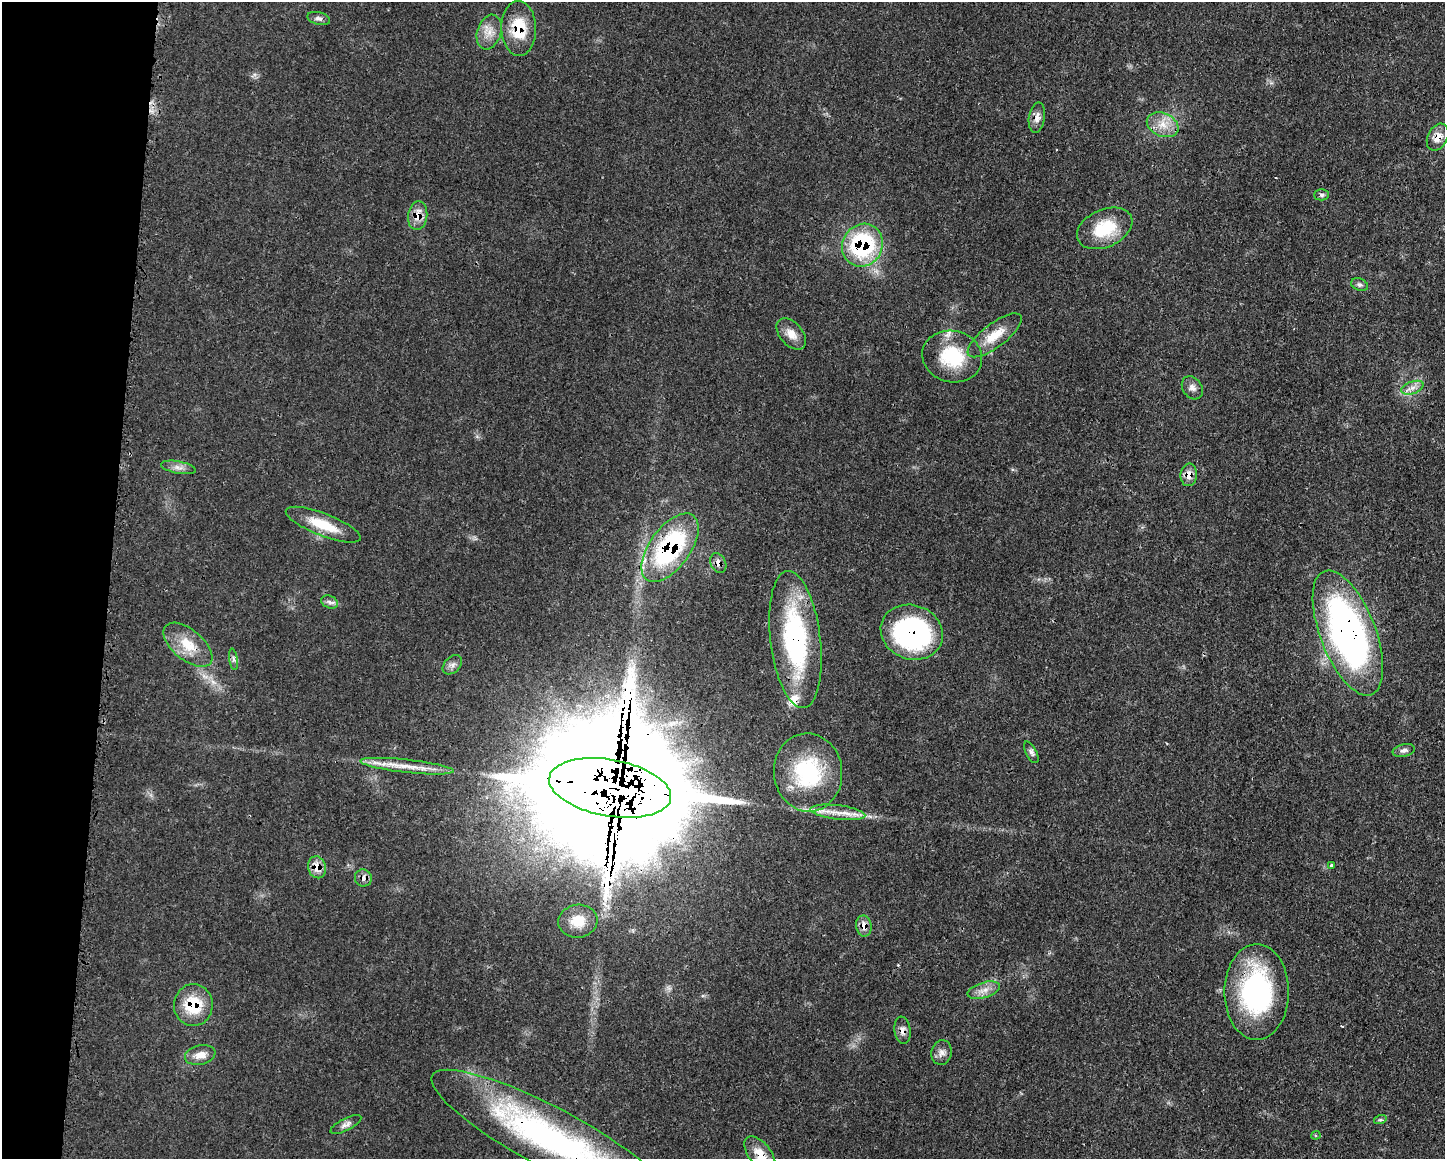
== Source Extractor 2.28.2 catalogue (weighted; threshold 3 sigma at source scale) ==
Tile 7 of 3 x 4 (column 1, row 3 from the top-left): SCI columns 114-1556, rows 1166-2322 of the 4674 x 4642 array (HDU 1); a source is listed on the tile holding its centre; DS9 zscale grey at full resolution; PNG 1447 x 1161 px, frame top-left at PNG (2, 2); each listed source drawn as its Kron ellipse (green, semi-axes under 4 px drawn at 4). Shown black and unused: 8% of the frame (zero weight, under 3 of 4 exposures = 1% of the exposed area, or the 3 px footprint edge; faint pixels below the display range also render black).
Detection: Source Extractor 2.28.2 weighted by HDU 2 'WHT'; one run over the whole footprint, this tile lists its part. Background 0.021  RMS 0.0023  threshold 0.0102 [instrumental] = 3 sigma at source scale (4.5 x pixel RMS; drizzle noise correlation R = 1.50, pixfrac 1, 0.05/0.05 arcsec/px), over >= 5 px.
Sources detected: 54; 1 cosmic-ray / hot-pixel residue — neither listed nor drawn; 3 inside a brighter listed object's ellipse — not listed separately; the other 50 listed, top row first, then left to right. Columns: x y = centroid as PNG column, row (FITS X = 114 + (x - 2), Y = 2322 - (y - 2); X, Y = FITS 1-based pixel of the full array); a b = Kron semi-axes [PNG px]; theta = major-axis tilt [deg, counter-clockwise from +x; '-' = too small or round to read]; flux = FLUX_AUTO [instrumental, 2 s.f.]
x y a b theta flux
319 18 11 6 -15 0.8
519 28 27 17 -89 8.3
489 32 18 12 72 2.9
1037 118 15 8 82 1.6
1163 125 16 11 -23 3.4
1438 137 14 9 62 2.5
1322 195 7 5 1 0.53
418 216 14 9 84 3
1105 228 29 18 24 9.7
862 245 22 20 60 26
1360 285 9 6 -22 0.61
791 334 18 11 -48 2.6
995 335 32 12 37 5.1
952 357 30 25 -14 12
1192 388 12 9 -54 1.3
1412 388 11 6 19 1.4
178 467 17 6 -11 1.4
1189 475 11 8 83 2.1
323 525 40 11 -21 7.1
670 548 39 20 54 34
718 563 10 7 -65 1.4
330 602 8 6 -22 0.77
912 632 31 27 -20 44
1348 633 66 28 -69 92
795 639 69 25 -83 37
188 645 29 15 -40 6.1
233 659 11 4 -81 0.65
452 665 11 7 45 1.1
1404 750 11 6 13 0.88
1031 752 12 5 -63 0.78
407 766 47 6 -6 4.7
808 772 39 34 -84 21
610 788 62 28 -10 19000
838 812 28 7 -7 3.3
1332 865 3 3 - 1.3
317 867 11 9 -75 2.9
363 878 9 8 - 1.1
578 921 19 16 7 5
864 926 10 8 -80 1.8
984 990 17 7 17 1.9
1257 992 48 32 90 38
193 1005 21 19 88 8.8
902 1030 14 8 -82 1.4
942 1053 12 10 77 1.4
200 1055 15 9 13 2.4
1380 1120 6 4 18 0.36
346 1125 17 6 27 1.1
1316 1135 4 4 - 0.31
551 1139 135 30 -28 73
760 1154 21 11 -53 3.4
Overlapping masked pixels (flux is a lower limit): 20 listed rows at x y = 519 28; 1438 137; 418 216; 862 245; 1189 475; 670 548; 718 563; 912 632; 1348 633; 795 639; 188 645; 610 788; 317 867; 363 878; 864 926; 1257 992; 193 1005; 902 1030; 551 1139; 760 1154
Isophote crosses this tile's border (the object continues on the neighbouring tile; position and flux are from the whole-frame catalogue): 2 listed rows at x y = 551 1139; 760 1154